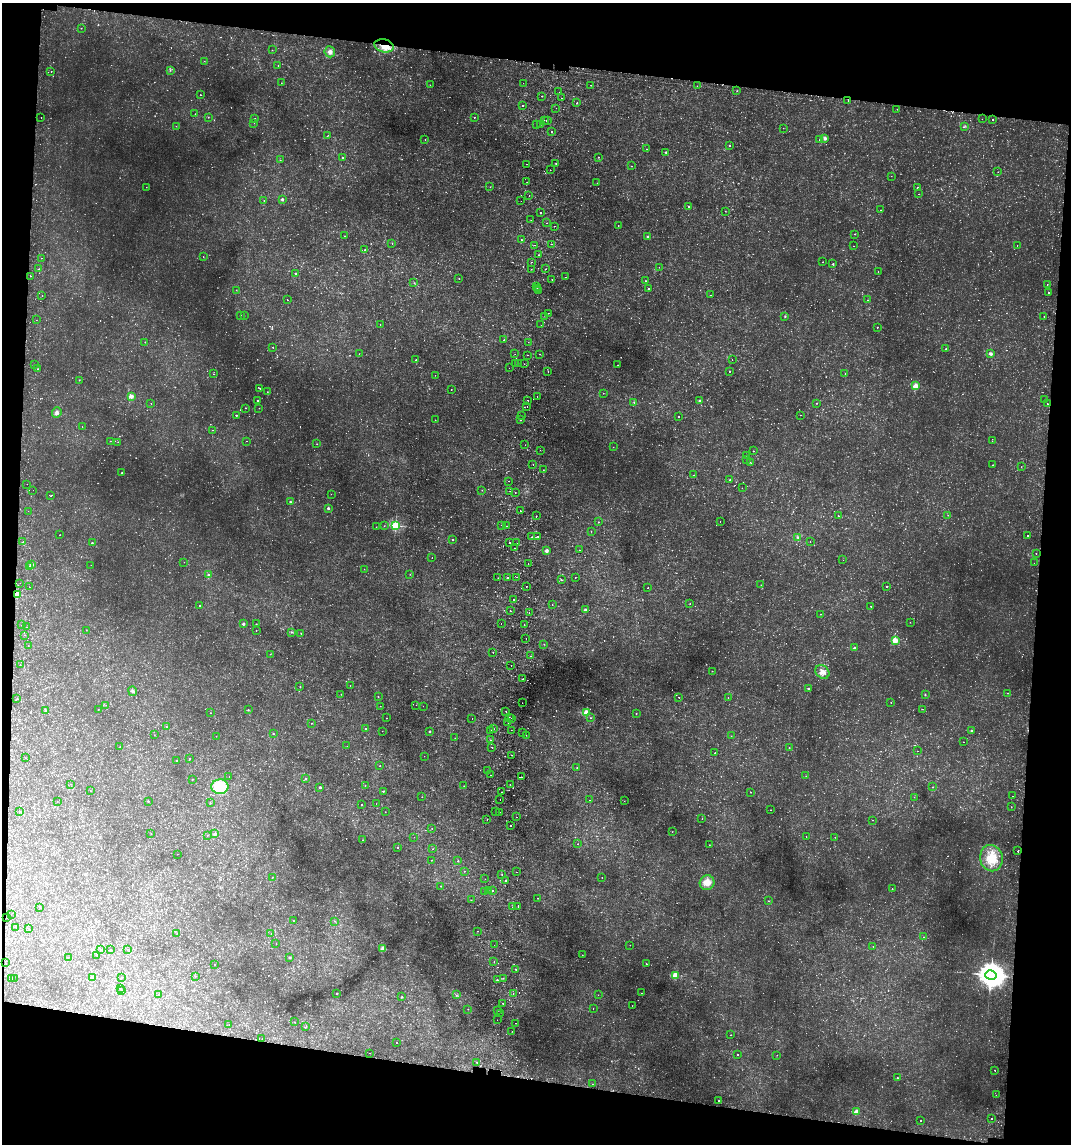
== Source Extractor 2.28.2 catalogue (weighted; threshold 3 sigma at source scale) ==
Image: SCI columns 279-4553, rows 30-4594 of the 4722 x 4622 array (HDU 1 of 3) = the unmasked area's bounding box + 8 px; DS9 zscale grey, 4 x 4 block average (1 PNG px = mean of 4 x 4 image px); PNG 1073 x 1146 px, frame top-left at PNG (2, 3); each listed source drawn as its Kron ellipse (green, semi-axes under 4 px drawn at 4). Shown black and unused: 16% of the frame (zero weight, under 2 of 3 exposures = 4% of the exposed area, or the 3 px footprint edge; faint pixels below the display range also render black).
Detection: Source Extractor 2.28.2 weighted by HDU 2 'WHT'. Background 0.00605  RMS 0.0038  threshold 0.0169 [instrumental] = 3 sigma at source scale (4.5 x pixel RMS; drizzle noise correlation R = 1.50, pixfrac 1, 0.05/0.05 arcsec/px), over >= 5 px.
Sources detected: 1556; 267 too faint to see at this stretch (4 x 4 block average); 33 cosmic-ray / hot-pixel residue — neither listed nor drawn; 20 coinciding with a brighter row at this scale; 6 inside a brighter listed object's ellipse — not listed separately; of the other 1230, all 500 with FLUX_AUTO >= 0.711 (the completeness limit of this list) listed and drawn (730 fainter detections not listed), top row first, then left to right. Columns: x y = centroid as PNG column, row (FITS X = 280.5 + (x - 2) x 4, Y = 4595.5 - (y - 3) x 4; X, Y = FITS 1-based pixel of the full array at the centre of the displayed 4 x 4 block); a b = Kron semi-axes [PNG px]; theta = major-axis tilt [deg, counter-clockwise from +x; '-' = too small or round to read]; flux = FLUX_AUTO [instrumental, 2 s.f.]
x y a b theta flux
81 28 2 2 - 1.4
384 46 10 6 -13 30
272 50 2 2 - 0.79
330 52 5 5 - 12
204 61 2 2 - 0.77
278 66 2 2 - 2
170 70 2 2 - 1.8
51 72 2 2 - 1.1
281 83 2 2 - 0.72
523 83 2 2 - 1.7
430 85 2 2 - 0.86
591 85 2 2 - 0.83
697 86 2 2 - 0.75
737 91 2 2 - 1.8
559 92 2 2 - 2.4
200 95 2 2 - 0.98
542 96 2 2 - 0.85
561 98 2 2 - 1.6
848 101 2 2 - 0.76
577 103 2 2 - 3.8
523 105 2 2 - 2
556 108 2 2 - 0.84
897 109 2 2 - 0.98
195 114 2 2 - 0.72
41 117 2 2 - 1.6
208 117 2 2 - 0.89
474 117 2 2 - 1.1
255 119 2 2 - 2.5
982 119 2 2 - 1.5
544 120 2 2 - 1.4
547 120 2 2 - 2.9
992 120 2 2 - 2.1
254 123 2 2 - 0.73
536 124 2 2 - 0.75
540 125 2 2 - 2.9
176 126 2 2 - 0.73
964 127 2 2 - 1.3
783 128 2 2 - 1.3
552 132 2 2 - 8.8
327 136 2 2 - 1.4
825 139 2 2 - 22
425 140 2 2 - 0.85
820 140 2 2 - 1.9
729 146 2 2 - 4.1
646 149 2 2 - 0.88
666 152 2 2 - 4.2
343 157 2 2 - 3
599 157 2 2 - 1.2
280 160 2 2 - 1.4
556 163 2 2 - 2.5
526 164 2 2 - 1.3
631 166 2 2 - 1.4
550 170 2 2 - 0.96
998 172 2 2 - 0.78
891 176 2 2 - 0.75
527 182 2 2 - 2.6
597 183 2 2 - 0.73
146 187 2 2 - 1
490 187 2 2 - 1.1
918 188 2 2 - 6.9
919 194 2 2 - 1.4
529 196 2 2 - 2.8
282 199 2 2 - 19
264 200 2 2 - 0.93
521 201 2 2 - 0.77
689 207 2 2 - 1.8
880 210 2 2 - 0.98
725 211 2 2 - 0.92
540 213 2 2 - 4.2
531 220 2 2 - 0.76
547 223 2 2 - 1.2
618 225 2 2 - 0.82
554 226 2 2 - 2
855 234 2 2 - 2.5
345 236 2 2 - 1
648 236 2 2 - 9.5
521 240 2 2 - 1.6
392 243 2 2 - 1.4
552 244 2 2 - 1.4
535 245 2 2 - 0.73
853 246 2 2 - 0.87
1017 246 2 2 - 0.8
365 250 2 2 - 2.4
538 255 2 2 - 1
203 257 2 2 - 0.82
41 258 2 2 - 1
532 262 2 2 - 2.7
823 262 2 2 - 1.2
833 264 2 2 - 7.8
659 267 2 2 - 0.79
39 269 2 2 - 1.8
531 269 2 2 - 0.81
546 269 2 2 - 0.99
878 272 2 2 - 1.6
296 273 2 2 - 3.5
31 276 2 2 - 1.5
566 277 2 2 - 8.5
459 278 2 2 - 0.85
552 279 2 2 - 2
645 281 2 2 - 5.8
414 283 2 2 - 2.3
1047 285 2 2 - 0.99
536 286 2 2 - 1.6
537 288 2 2 - 0.97
649 289 2 2 - 3.5
236 290 2 2 - 0.77
539 291 2 2 - 2.2
1049 293 2 2 - 2.8
42 295 2 2 - 4
710 295 2 2 - 1.1
287 300 2 2 - 1.1
868 300 2 2 - 1.5
548 313 2 2 - 0.96
244 315 2 2 - 1.5
241 316 2 2 - 1.4
545 316 2 2 - 0.89
785 316 3 2 - 1.9
1044 317 2 2 - 1.1
36 320 2 2 - 0.83
380 325 2 2 - 0.97
541 325 2 2 - 0.74
877 327 2 2 - 2.2
504 340 2 2 - 3.7
145 342 2 2 - 2.6
528 342 2 2 - 0.79
273 347 2 2 - 2.4
946 349 2 2 - 2
359 354 2 2 - 0.81
515 354 2 2 - 1.8
539 354 2 2 - 2.1
991 354 2 2 - 31
527 355 2 2 - 3.8
416 360 2 2 - 2.6
732 360 2 2 - 0.75
515 364 2 2 - 1.6
518 364 2 2 - 3.2
524 364 2 2 - 1.9
34 365 2 2 - 0.83
618 365 2 2 - 0.98
509 368 2 2 - 0.79
38 369 2 2 - 1.2
729 371 2 2 - 1.2
548 372 2 2 - 1.5
213 374 2 2 - 1.1
845 374 2 2 - 0.74
435 375 2 2 - 0.91
79 380 2 2 - 2.2
916 386 2 2 - 120
260 388 2 2 - 1.1
451 390 2 2 - 1.9
267 392 2 2 - 0.72
603 393 2 2 - 0.89
131 396 2 2 - 62
537 396 2 2 - 2.8
1045 399 2 2 - 1.5
528 400 2 2 - 1.8
258 401 2 2 - 7.5
699 401 2 2 - 9.2
634 402 2 2 - 1.1
151 403 2 2 - 1.4
816 403 2 2 - 2.9
1047 404 2 2 - 1.6
527 406 2 2 - 0.79
245 408 2 2 - 2
259 408 2 2 - 1
57 412 5 4 - 7.9
236 415 2 2 - 4.6
522 415 2 2 - 2
801 415 2 2 - 0.84
679 417 2 2 - 2.2
435 420 2 2 - 1.2
521 420 2 2 - 1.3
82 427 2 2 - 0.75
212 430 2 2 - 0.75
110 441 2 2 - 1.9
246 441 2 2 - 1
992 441 2 2 - 0.83
118 442 2 2 - 0.72
317 444 2 2 - 0.97
525 445 2 2 - 1.1
613 447 2 2 - 0.94
540 450 2 2 - 0.88
753 451 2 2 - 2.2
747 455 2 2 - 2.3
747 460 2 2 - 0.76
750 462 2 2 - 1.3
533 464 2 2 - 2.5
993 465 2 2 - 1.5
1021 467 2 2 - 1.3
543 470 2 2 - 0.72
122 473 2 2 - 5.5
693 475 2 2 - 0.85
730 480 2 2 - 8.4
508 481 2 2 - 1.7
27 484 2 2 - 0.99
742 488 2 2 - 0.94
33 490 2 2 - 1.9
482 490 2 2 - 1
510 491 2 2 - 13
515 493 2 2 - 1.7
331 494 2 2 - 1
51 496 2 2 - 1.7
290 502 2 2 - 6.6
328 508 2 2 - 17
28 511 2 2 - 3.7
520 511 2 2 - 1.5
948 515 2 2 - 1.4
536 516 2 2 - 3.1
838 516 2 2 - 2.8
720 521 2 2 - 0.79
599 522 2 2 - 2
501 525 2 2 - 1.2
384 526 2 2 - 0.8
395 526 2 2 - 350
506 526 2 2 - 0.82
376 527 2 2 - 1
591 531 2 2 - 0.98
60 535 2 2 - 0.9
538 536 2 2 - 1.9
1027 536 2 2 - 7.4
532 537 2 2 - 5.4
798 537 4 2 - 3.4
453 539 2 2 - 2.1
23 542 2 2 - 3.7
810 542 2 2 - 0.88
92 543 2 2 - 5.3
509 543 2 2 - 3.8
517 543 2 2 - 1.8
515 548 2 2 - 1.7
579 550 2 2 - 1.2
546 551 2 2 - 33
1036 553 2 2 - 1.4
432 557 2 2 - 0.94
843 560 2 2 - 0.72
184 562 2 2 - 1.4
1034 563 2 2 - 1.1
528 564 2 2 - 2
31 565 2 2 - 35
91 565 2 2 - 0.75
29 567 2 2 - 2.1
364 569 2 2 - 0.75
410 574 2 2 - 0.92
208 575 2 2 - 11
516 577 2 2 - 1
575 577 2 2 - 0.81
498 578 2 2 - 1.4
507 578 2 2 - 2
561 580 2 2 - 2.2
20 583 2 2 - 1.2
761 585 2 2 - 0.95
526 586 2 2 - 3.1
887 586 2 2 - 2.2
29 587 2 2 - 3.3
648 588 2 2 - 1.9
17 595 2 2 - 180
514 600 2 2 - 2.9
690 603 2 2 - 0.91
199 605 2 2 - 1.4
552 605 2 2 - 2
871 606 2 2 - 2.5
585 610 2 2 - 34
510 611 2 2 - 2.9
529 612 2 2 - 0.77
821 614 2 2 - 1.1
910 622 2 2 - 0.75
243 624 2 2 - 21
256 624 2 2 - 1.5
501 624 2 2 - 0.92
22 625 2 2 - 1.3
524 625 2 2 - 5.6
26 627 2 2 - 2.3
86 630 2 2 - 1.1
256 630 2 2 - 1
291 632 2 2 - 2.7
301 633 2 2 - 0.93
25 635 2 2 - 0.83
526 639 2 2 - 1.2
895 640 2 2 - 130
544 644 2 2 - 0.8
28 645 2 2 - 0.77
854 648 2 2 - 16
493 652 2 2 - 2.6
270 654 2 2 - 0.78
530 656 2 2 - 1.2
20 665 2 2 - 0.94
511 665 2 2 - 0.74
712 671 2 2 - 0.72
822 672 7 6 - 15
523 679 2 2 - 1.5
350 685 2 2 - 0.74
300 687 2 2 - 0.82
808 688 2 2 - 9.3
133 691 5 3 - 3.7
1008 693 2 2 - 1.1
341 694 2 2 - 1
925 695 3 2 - 1.6
378 696 2 2 - 1.3
679 697 2 2 - 1.3
728 698 2 2 - 1.2
16 699 2 2 - 1.5
891 702 2 2 - 1.6
522 703 2 2 - 1.4
106 705 2 2 - 0.71
416 705 2 2 - 1.7
380 706 2 2 - 1.9
423 706 2 2 - 0.72
923 709 2 2 - 0.8
98 710 2 2 - 0.9
248 710 2 2 - 2.8
45 711 3 2 - 2.1
506 711 2 2 - 2.3
210 713 2 2 - 1.1
586 713 2 2 - 160
636 713 2 2 - 1.8
509 717 2 2 - 1.2
386 718 2 2 - 2
511 718 2 2 - 2.9
590 718 2 2 - 1.1
472 719 2 2 - 0.83
311 723 2 2 - 1.1
508 723 2 2 - 1.1
166 727 2 2 - 2.1
366 728 2 2 - 5.2
493 729 2 2 - 1.7
491 730 2 2 - 5.4
511 730 2 2 - 1.4
382 731 2 2 - 0.78
971 731 2 2 - 12
429 732 2 2 - 9.1
522 733 2 2 - 0.92
273 734 2 2 - 3.3
154 735 2 2 - 1.1
526 735 2 2 - 0.74
216 736 2 2 - 1.4
731 736 2 2 - 0.89
455 738 2 2 - 0.85
490 740 2 2 - 2
963 742 2 2 - 1.1
347 746 2 2 - 0.96
120 747 2 2 - 0.9
492 747 2 2 - 2.5
789 748 2 2 - 2.3
917 751 2 2 - 1.7
715 753 2 2 - 3.7
512 755 2 2 - 0.91
424 756 2 2 - 1
25 758 2 2 - 0.98
189 758 2 2 - 2
176 760 2 2 - 2.8
380 766 2 2 - 0.99
577 768 2 2 - 3
487 771 2 2 - 8.2
490 775 2 2 - 1.7
806 776 2 2 - 0.8
229 777 2 2 - 0.96
521 777 2 2 - 5.4
192 779 2 2 - 3.6
305 779 2 2 - 3.9
71 784 2 2 - 1.1
510 785 2 2 - 3.2
365 786 2 2 - 0.96
464 786 2 2 - 0.75
220 787 8 7 - 110
320 787 2 2 - 9.2
933 787 2 2 - 1.1
91 791 2 2 - 0.8
383 791 2 2 - 5
502 792 2 2 - 0.74
751 792 2 2 - 1.4
1013 796 2 2 - 2.7
422 797 2 2 - 0.75
914 797 2 2 - 1.1
500 799 2 2 - 1.5
590 800 2 2 - 0.94
148 801 2 2 - 6.9
624 801 2 2 - 0.9
57 802 2 2 - 2
210 803 2 2 - 2.1
376 804 2 2 - 0.89
361 805 2 2 - 2.2
1011 807 2 2 - 2.7
771 810 2 2 - 0.77
20 812 2 2 - 1.8
385 812 2 2 - 1.6
495 812 2 2 - 8.6
500 812 2 2 - 2.4
516 817 2 2 - 3.3
487 819 2 2 - 1
702 819 2 2 - 0.75
873 820 2 2 - 1.5
511 826 2 2 - 3.6
432 829 2 2 - 0.8
672 832 2 2 - 0.71
151 834 2 2 - 1.6
215 834 2 2 - 19
207 835 2 2 - 1.1
806 836 2 2 - 1.2
414 837 2 2 - 1.7
835 837 2 2 - 0.73
363 840 2 2 - 1.1
578 844 2 2 - 1.3
709 845 2 2 - 1.4
397 848 2 2 - 1.9
432 849 2 2 - 1.1
1018 850 2 2 - 3.5
177 854 2 2 - 0.72
991 858 13 11 -78 59
432 860 2 2 - 0.91
458 861 2 2 - 3
464 871 2 2 - 1.7
516 872 2 2 - 1.5
502 874 2 2 - 1.9
272 877 2 2 - 0.76
602 878 2 2 - 0.8
485 879 2 2 - 0.86
506 880 2 2 - 2.6
707 883 7 7 - 27
440 886 2 2 - 2.1
892 889 2 2 - 2.3
492 890 2 2 - 3.9
489 891 2 2 - 1.7
484 892 2 2 - 1.3
538 898 2 2 - 0.77
471 900 2 2 - 0.82
768 901 2 2 - 1.3
40 907 2 2 - 0.75
513 907 2 2 - 2.1
518 907 2 2 - 7.1
11 915 2 2 - 1.8
6 917 2 2 - 2.9
293 921 2 2 - 0.9
334 921 2 2 - 1.3
15 927 2 2 - 1.3
28 928 2 2 - 1.1
477 931 2 2 - 0.78
177 933 2 2 - 0.89
271 934 2 2 - 0.71
923 937 2 2 - 1.2
276 944 2 2 - 1.4
494 945 2 2 - 0.84
630 945 2 2 - 0.86
873 946 2 2 - 0.92
110 949 2 2 - 0.85
127 949 2 2 - 0.92
383 949 2 2 - 84
101 950 3 2 - 0.84
97 955 2 2 - 1.1
582 955 2 2 - 1.2
69 957 2 2 - 0.73
290 958 3 2 - 1.7
494 962 2 2 - 1
5 963 2 2 - 0.85
646 964 2 2 - 1.7
215 965 2 2 - 0.77
516 969 2 2 - 2.8
675 975 2 2 - 110
991 975 5 4 - 5100
195 976 2 2 - 0.93
14 978 2 2 - 1
93 978 2 2 - 1.3
121 978 2 2 - 1.1
503 978 2 2 - 0.9
12 979 2 2 - 0.77
497 980 2 2 - 8.5
121 989 3 2 - 0.73
122 990 2 2 - 0.96
336 993 2 2 - 4.6
513 993 2 2 - 1
641 993 2 2 - 0.86
159 994 2 2 - 0.78
456 995 2 2 - 1.2
598 995 2 2 - 3.6
402 997 2 2 - 5.3
503 1003 2 2 - 2.2
632 1006 2 2 - 2
468 1009 2 2 - 1.1
593 1009 2 2 - 0.88
498 1010 2 2 - 0.72
500 1013 2 2 - 1.3
497 1020 2 2 - 0.79
294 1022 2 2 - 1.8
516 1023 2 2 - 0.77
229 1025 2 2 - 0.89
306 1027 3 2 - 2.3
512 1031 2 2 - 0.78
731 1035 2 2 - 1.2
262 1038 2 2 - 2
396 1043 2 2 - 1.5
370 1053 2 2 - 1.4
738 1054 2 2 - 1
777 1055 2 2 - 0.83
477 1062 2 2 - 2.5
994 1070 2 2 - 1.2
897 1078 2 2 - 4.7
592 1084 2 2 - 0.85
996 1095 2 2 - 1.1
719 1101 2 2 - 2.4
856 1112 2 2 - 85
992 1118 2 2 - 7.5
921 1121 2 2 - 1.5
Overlapping masked pixels (flux is a lower limit): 3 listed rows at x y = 384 46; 17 595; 6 917
Diffuse or blended objects may show on this block-average render without a row.